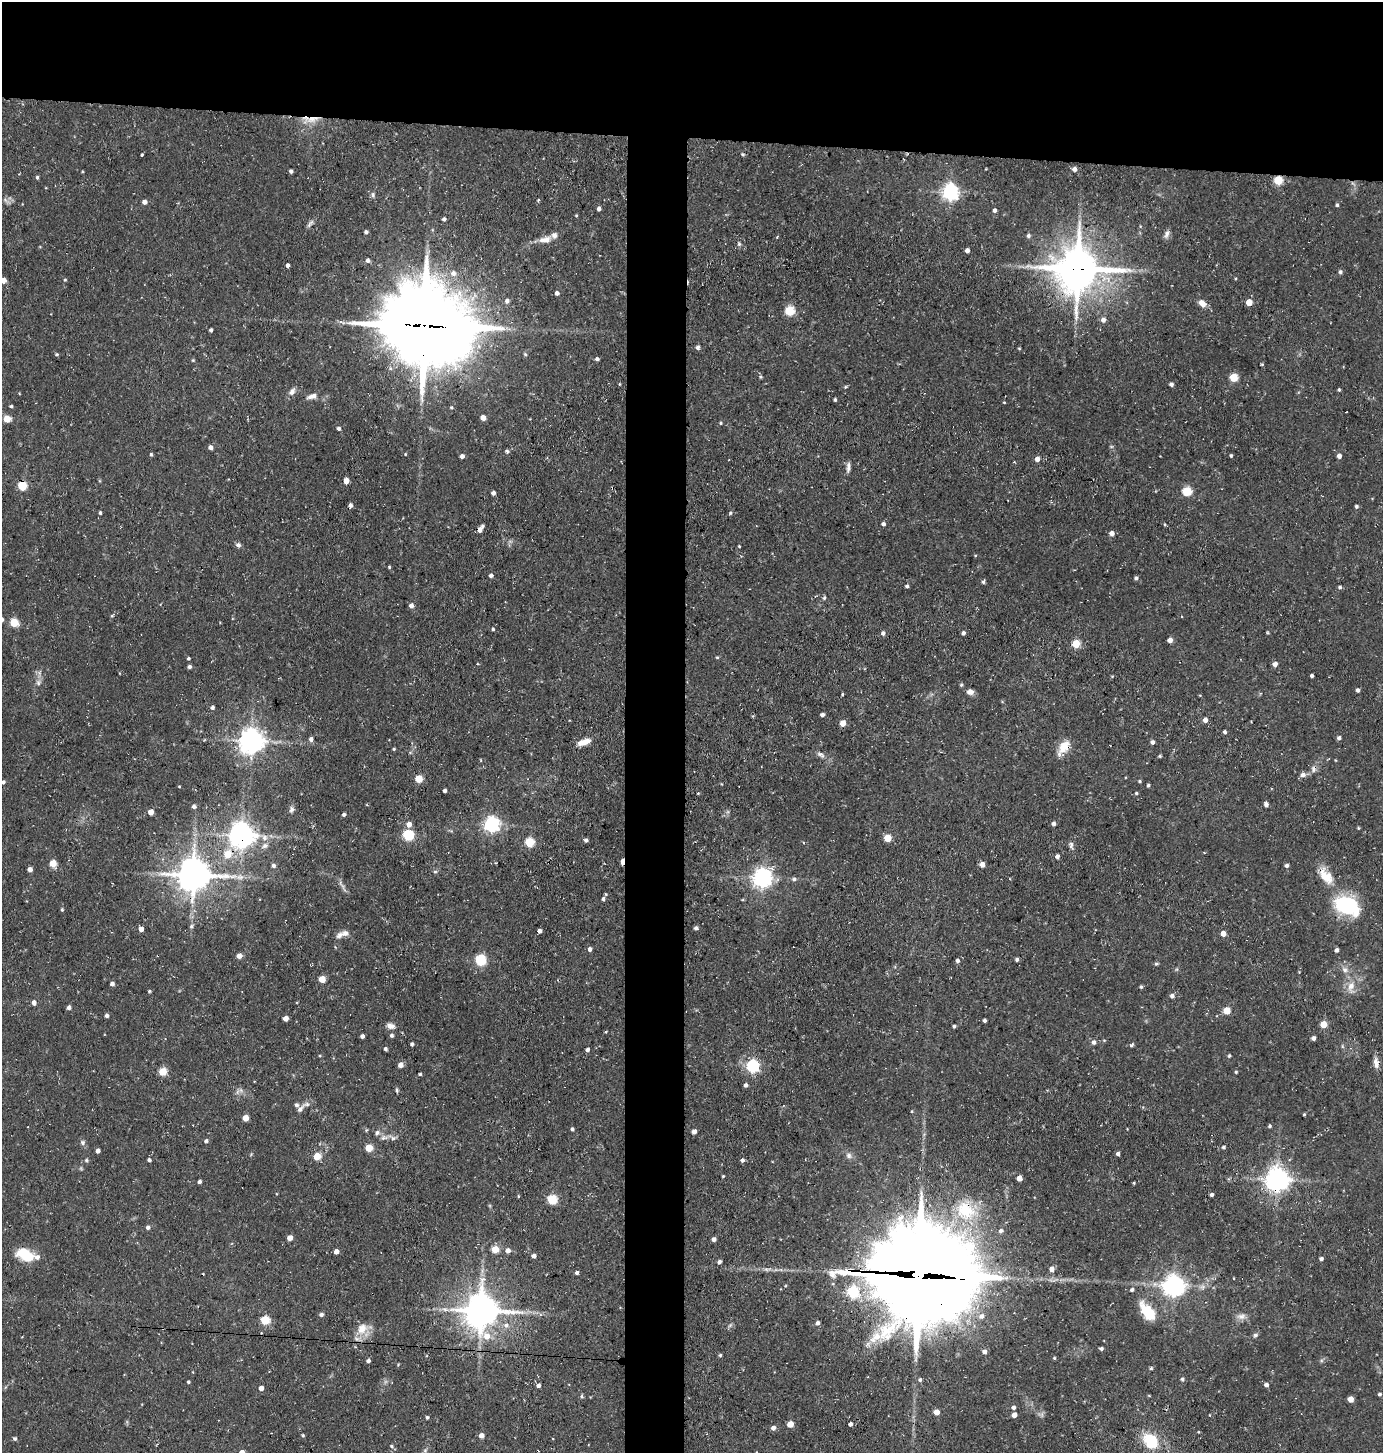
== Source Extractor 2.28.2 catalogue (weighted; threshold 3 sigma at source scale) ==
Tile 2 of 3 x 3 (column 2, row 1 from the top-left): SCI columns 1520-2900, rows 2905-4355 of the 4385 x 4355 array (HDU 1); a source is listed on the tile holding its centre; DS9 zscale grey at full resolution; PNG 1385 x 1455 px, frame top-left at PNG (2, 2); no overlay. Shown black and unused: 13% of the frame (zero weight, under 3 of 4 exposures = <1% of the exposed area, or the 3 px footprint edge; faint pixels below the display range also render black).
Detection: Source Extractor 2.28.2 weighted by HDU 2 'WHT'; one run over the whole footprint, this tile lists its part. Background 0.0929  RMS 0.0063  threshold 0.0282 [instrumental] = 3 sigma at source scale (4.5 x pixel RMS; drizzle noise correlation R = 1.50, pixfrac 1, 0.05/0.05 arcsec/px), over >= 5 px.
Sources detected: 321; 1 too faint to see at this stretch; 2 inside a brighter object's white glare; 4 cosmic-ray / hot-pixel residue — not listed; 8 inside a brighter listed object's ellipse — not listed separately; the other 306 listed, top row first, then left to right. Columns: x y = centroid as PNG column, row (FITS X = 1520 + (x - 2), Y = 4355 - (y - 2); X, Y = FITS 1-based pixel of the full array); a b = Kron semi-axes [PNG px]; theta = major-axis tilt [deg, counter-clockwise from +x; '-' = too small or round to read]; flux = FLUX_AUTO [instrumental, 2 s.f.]
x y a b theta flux
312 119 26 7 17 8
142 154 3 3 - 1.1
743 154 5 4 - 0.87
1075 169 5 5 - 2.9
291 171 4 3 - 1.9
37 177 4 4 - 1
1278 180 5 5 - 31
950 192 6 6 - 240
373 195 8 5 -80 1.6
538 200 5 3 - 0.85
7 201 13 3 -38 1.5
144 202 5 4 - 3
1337 205 5 4 - 0.95
599 209 4 4 - 1.9
995 210 4 4 - 1.9
576 215 4 3 - 0.61
444 219 4 3 - 1.7
310 224 13 5 52 2
366 232 4 4 - 1.3
1167 234 12 6 61 2.4
1028 236 5 5 - 1.1
777 237 4 3 - 0.5
545 240 18 9 8 6
739 244 6 5 - 1.2
967 250 4 4 - 2.3
368 260 5 4 - 2.1
288 265 4 3 - 2.1
1078 269 15 14 - 2200
1340 272 5 4 - 1.5
453 273 7 6 - 3.2
3 280 5 4 - 5.8
65 280 4 3 - 0.7
557 293 4 4 - 2.1
507 301 6 6 - 2
1249 302 5 5 - 9.9
1202 303 10 7 -42 4.7
790 311 5 5 - 42
1103 320 6 5 - 3
425 326 31 27 -21 6500
211 330 4 3 - 1.1
698 347 6 5 - 1.6
1019 348 5 3 - 0.64
57 354 4 4 - 0.93
525 354 6 3 -45 0.78
597 359 4 4 - 1.7
193 360 4 4 - 0.66
761 377 5 4 - 0.82
1234 377 5 5 - 25
619 384 4 3 - 0.54
1171 384 5 4 - 1.7
845 387 5 4 - 0.77
1339 390 4 3 - 1
292 392 11 7 48 3
312 396 14 7 15 3.5
835 400 3 3 - 1.1
1004 402 3 3 - 0.55
11 406 4 3 - 0.85
483 418 4 4 - 5.6
7 419 5 5 - 14
721 423 4 3 - 0.76
339 428 4 4 - 1.6
210 447 5 4 - 2.5
507 451 4 4 - 1.5
151 454 4 3 - 0.93
405 454 4 3 - 0.51
1231 455 3 3 - 0.88
462 456 4 4 - 2.4
1339 456 4 4 - 3.4
1037 459 5 4 - 4.4
848 467 14 5 88 2.5
346 481 5 4 - 5.1
22 486 5 5 - 36
1187 491 5 5 - 36
493 493 4 4 - 2.1
350 505 5 4 - 2.2
1356 506 4 4 - 1.2
100 513 4 3 - 1
730 513 4 4 - 0.83
883 524 5 5 - 1.4
1165 524 5 3 - 0.67
480 529 8 4 54 4.7
1112 533 5 4 - 3.2
238 545 7 6 - 1.8
739 546 3 3 - 0.6
975 555 4 3 - 0.54
389 567 3 3 - 0.78
491 576 5 4 - 1.4
1136 578 4 4 - 1.5
983 582 4 4 - 1.2
907 586 4 4 - 1.1
1340 587 5 4 - 1.3
824 598 6 5 - 0.98
411 606 5 5 - 2.7
112 616 5 3 - 0.66
1182 616 3 3 - 0.69
14 623 5 5 - 27
493 629 4 3 - 1
883 633 5 5 - 1.8
963 633 4 4 - 1.8
1170 640 4 4 - 4.4
1076 644 5 5 - 24
717 657 4 4 - 0.73
188 658 4 3 - 1.1
1275 664 5 4 - 3.3
189 667 4 4 - 1.7
1312 676 3 3 - 1.6
38 683 8 7 - 2.2
961 685 5 4 - 0.91
1358 690 5 4 - 1.5
970 692 7 6 - 3.4
842 694 5 3 - 0.65
212 707 4 4 - 1.8
822 715 4 4 - 2.1
1205 720 4 4 - 3.7
843 723 5 4 - 7.9
1225 732 4 3 - 1.7
1339 738 4 4 - 1.8
311 739 5 4 - 2.3
252 741 8 7 - 710
582 742 13 7 8 5.6
1152 742 5 4 - 1.8
1064 747 19 12 57 9.4
394 749 4 4 - 0.7
820 754 12 5 -25 2.6
1160 756 4 3 - 0.86
481 760 5 3 - 0.46
1303 775 7 6 - 2.7
419 779 5 4 - 18
1139 781 4 3 - 0.92
3 782 4 3 - 1.2
1148 785 4 3 - 1
179 786 4 2 - 0.53
445 791 4 3 - 1.7
698 793 3 3 - 0.57
1136 793 4 4 - 0.81
1266 804 5 4 - 2
194 806 6 5 - 1.6
291 809 8 6 76 1.9
151 812 4 4 - 6.5
344 814 4 4 - 1.4
1054 823 5 5 - 1.6
409 824 6 5 - 4.1
492 824 6 6 - 190
1358 828 4 4 - 0.61
242 835 8 8 - 740
408 835 5 5 - 64
264 837 9 8 - 3.5
888 838 5 5 - 17
586 840 4 4 - 1.6
530 842 5 5 - 34
1071 845 10 6 -83 2.1
228 854 6 6 - 14
1057 856 5 4 - 1.8
622 862 6 3 88 6.1
53 863 5 5 - 12
982 864 5 5 - 4.5
1287 865 5 5 - 1.7
273 866 5 5 - 1.9
30 869 4 4 - 3.4
435 872 5 3 - 0.79
193 875 12 10 -1 1400
1326 876 28 14 -53 14
762 878 7 7 - 380
794 879 6 5 - 1.4
341 884 17 4 -60 2.4
603 899 5 5 - 1.8
1347 905 21 15 -20 70
62 910 4 3 - 0.84
191 926 7 5 55 1.4
696 928 4 4 - 1.6
141 929 4 4 - 3.9
540 931 4 3 - 2.5
345 933 11 8 -5 3.2
1223 933 4 4 - 5.8
590 949 5 4 - 2.1
1336 950 4 4 - 1.9
239 956 6 5 - 3.2
1017 959 4 4 - 1.3
480 960 5 5 - 64
957 961 5 4 - 2
1156 964 6 4 6 0.89
1345 970 10 7 -57 3.4
1299 972 3 3 - 0.44
322 979 5 4 - 12
112 984 4 4 - 2.1
1141 987 4 4 - 1
1351 987 16 9 81 7.2
149 991 4 3 - 0.87
1172 996 6 5 - 2
34 1003 5 4 - 2.8
69 1007 5 4 - 2
1227 1010 5 5 - 17
107 1016 4 4 - 1.7
285 1018 4 4 - 5.3
984 1020 3 3 - 1.4
1323 1024 5 4 - 14
390 1026 10 7 -18 3.4
954 1026 4 3 - 1.1
392 1035 5 5 - 1.3
362 1036 4 4 - 2.6
1314 1038 4 4 - 2.2
1094 1042 6 5 - 1.9
412 1044 4 4 - 1.1
1132 1045 5 3 - 1.4
1342 1046 6 4 -72 0.86
385 1049 4 4 - 1.1
587 1050 4 4 - 1.7
320 1055 4 3 - 0.63
1229 1056 5 4 - 0.88
1376 1063 15 6 -87 3.8
400 1065 4 4 - 4.7
753 1066 6 5 - 110
163 1072 5 5 - 22
1236 1072 4 3 - 0.73
420 1074 4 3 - 0.89
745 1085 4 4 - 2
241 1090 7 4 72 1.4
397 1090 7 3 -84 0.98
300 1109 15 7 46 3
912 1111 5 3 - 0.53
1304 1114 3 3 - 0.63
245 1118 4 4 - 8.6
1270 1126 4 4 - 1
572 1129 4 3 - 1.4
694 1131 4 4 - 3
377 1133 7 6 - 2
393 1138 12 6 -19 3
206 1141 5 5 - 1.3
83 1142 7 7 - 1.7
1223 1147 4 4 - 1.3
369 1148 5 5 - 17
98 1151 4 4 - 2.3
1118 1154 4 4 - 1.8
849 1155 8 7 - 2.4
317 1156 5 5 - 17
86 1160 5 5 - 0.87
149 1160 4 3 - 1.4
742 1160 4 4 - 1.8
723 1176 3 3 - 0.66
1019 1178 4 4 - 5
1277 1179 7 7 - 630
199 1182 4 3 - 1.6
1134 1183 3 2 - 0.54
1211 1194 4 3 - 1.3
518 1196 4 3 - 0.61
552 1199 5 5 - 41
965 1210 29 26 -55 33
148 1227 5 4 - 1.8
1001 1231 6 5 - 1.6
290 1238 4 4 - 5.9
714 1239 4 4 - 2.9
495 1249 5 5 - 14
508 1250 5 5 - 4
336 1252 4 4 - 4.6
25 1254 17 11 -24 21
534 1256 5 5 - 2.3
1321 1259 4 4 - 1.9
719 1262 4 4 - 1.9
767 1269 14 4 4 2.5
1052 1269 5 5 - 4.1
577 1273 4 4 - 1.8
919 1275 38 33 -8 11000
1174 1286 7 7 - 430
1132 1290 6 5 - 1.3
853 1292 6 5 - 81
481 1311 11 10 - 1400
1148 1312 23 12 -54 19
321 1314 6 5 - 1.6
981 1316 7 7 - 3.1
1241 1316 13 9 8 3.8
265 1320 5 5 - 31
818 1323 5 4 - 1.9
506 1325 8 7 - 3.3
362 1329 19 13 45 9.3
1255 1335 7 5 33 1.4
487 1336 9 8 - 7.2
1101 1348 4 3 - 1.6
984 1352 5 5 - 2.6
720 1355 4 4 - 0.87
1054 1358 5 4 - 0.68
368 1361 4 4 - 2
1151 1368 5 3 - 0.89
193 1372 4 3 - 0.45
1182 1379 5 4 - 1
920 1380 5 5 - 1.3
188 1382 4 3 - 1.1
538 1385 5 4 - 1.8
1266 1385 5 4 - 2
261 1388 4 4 - 4.5
1379 1394 4 4 - 0.99
582 1396 5 4 - 1
1350 1399 5 5 - 6.8
1013 1407 5 5 - 1.4
936 1412 4 4 - 6.7
1042 1414 7 4 72 1.4
1014 1415 4 4 - 4.5
427 1417 4 3 - 1.1
790 1424 5 4 - 10
850 1424 4 3 - 2.2
773 1428 6 5 - 2.2
303 1435 4 4 - 0.93
481 1436 4 4 - 4.4
15 1439 5 5 - 1.2
1151 1441 19 15 -49 24
391 1446 5 4 - 1.1
242 1452 4 4 - 4.8
Overlapping masked pixels (flux is a lower limit): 17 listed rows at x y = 312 119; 1278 180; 1078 269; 425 326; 22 486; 480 529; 252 741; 1064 747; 242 835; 228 854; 622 862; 193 875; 1326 876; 1277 1179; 965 1210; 919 1275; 481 1311
Isophote crosses this tile's border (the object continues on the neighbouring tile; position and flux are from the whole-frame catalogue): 2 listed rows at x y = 3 280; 242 1452